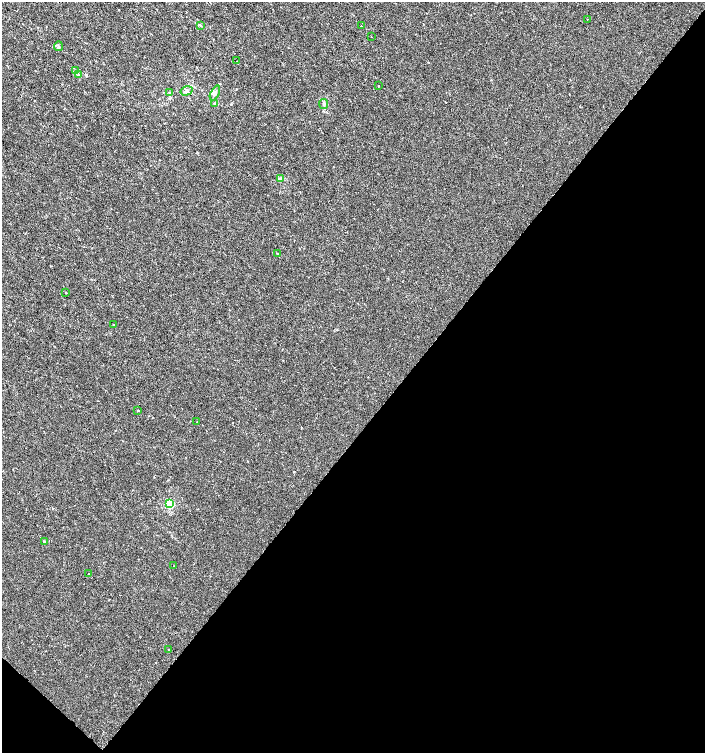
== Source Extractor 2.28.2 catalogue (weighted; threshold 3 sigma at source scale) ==
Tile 15 of 4 x 4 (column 3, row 4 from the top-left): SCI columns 3047-4452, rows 1-1501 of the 6028 x 6010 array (HDU 1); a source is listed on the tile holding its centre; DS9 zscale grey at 2 x 2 block average (1 PNG px = mean of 2 x 2 image px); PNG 707 x 755 px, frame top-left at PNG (2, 2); each listed source drawn as its Kron ellipse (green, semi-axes under 4 px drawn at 4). Shown black and unused: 44% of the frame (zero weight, under 2 of 3 exposures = <1% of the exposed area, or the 3 px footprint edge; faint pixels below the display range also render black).
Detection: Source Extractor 2.28.2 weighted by HDU 2 'WHT'; one run over the whole footprint, this tile lists its part. Background 2.31e-04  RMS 0.0021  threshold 0.00961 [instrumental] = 3 sigma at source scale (4.5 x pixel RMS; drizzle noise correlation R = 1.50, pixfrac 1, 0.0396/0.0396 arcsec/px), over >= 5 px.
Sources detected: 26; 1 inside a brighter listed object's ellipse — not listed separately; the other 25 listed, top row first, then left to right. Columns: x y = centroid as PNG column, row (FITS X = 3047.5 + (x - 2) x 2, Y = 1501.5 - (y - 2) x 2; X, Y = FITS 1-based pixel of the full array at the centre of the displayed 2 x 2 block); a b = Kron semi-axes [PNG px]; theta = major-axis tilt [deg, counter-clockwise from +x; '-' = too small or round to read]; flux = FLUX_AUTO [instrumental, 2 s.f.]
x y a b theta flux
587 19 2 2 - 0.17
200 25 3 2 - 0.49
361 26 2 2 - 0.57
371 36 2 2 - 0.26
58 46 5 3 - 0.64
236 61 2 2 - 0.39
76 71 4 3 - 0.69
78 75 3 2 - 0.46
378 86 2 2 - 0.31
187 91 6 4 16 1.2
169 93 3 3 - 0.52
215 93 8 3 64 1.1
215 103 3 3 - 0.49
324 104 5 3 - 0.8
281 178 4 2 - 0.48
277 253 2 2 - 0.25
66 292 2 2 - 1.6
113 325 3 2 - 0.32
137 411 3 2 - 0.39
197 422 2 2 - 0.5
170 503 3 3 - 27
44 541 2 2 - 0.81
174 566 2 2 - 0.23
89 574 2 2 - 0.21
168 649 2 2 - 0.26
Diffuse or blended objects may show on this block-average render without a row.